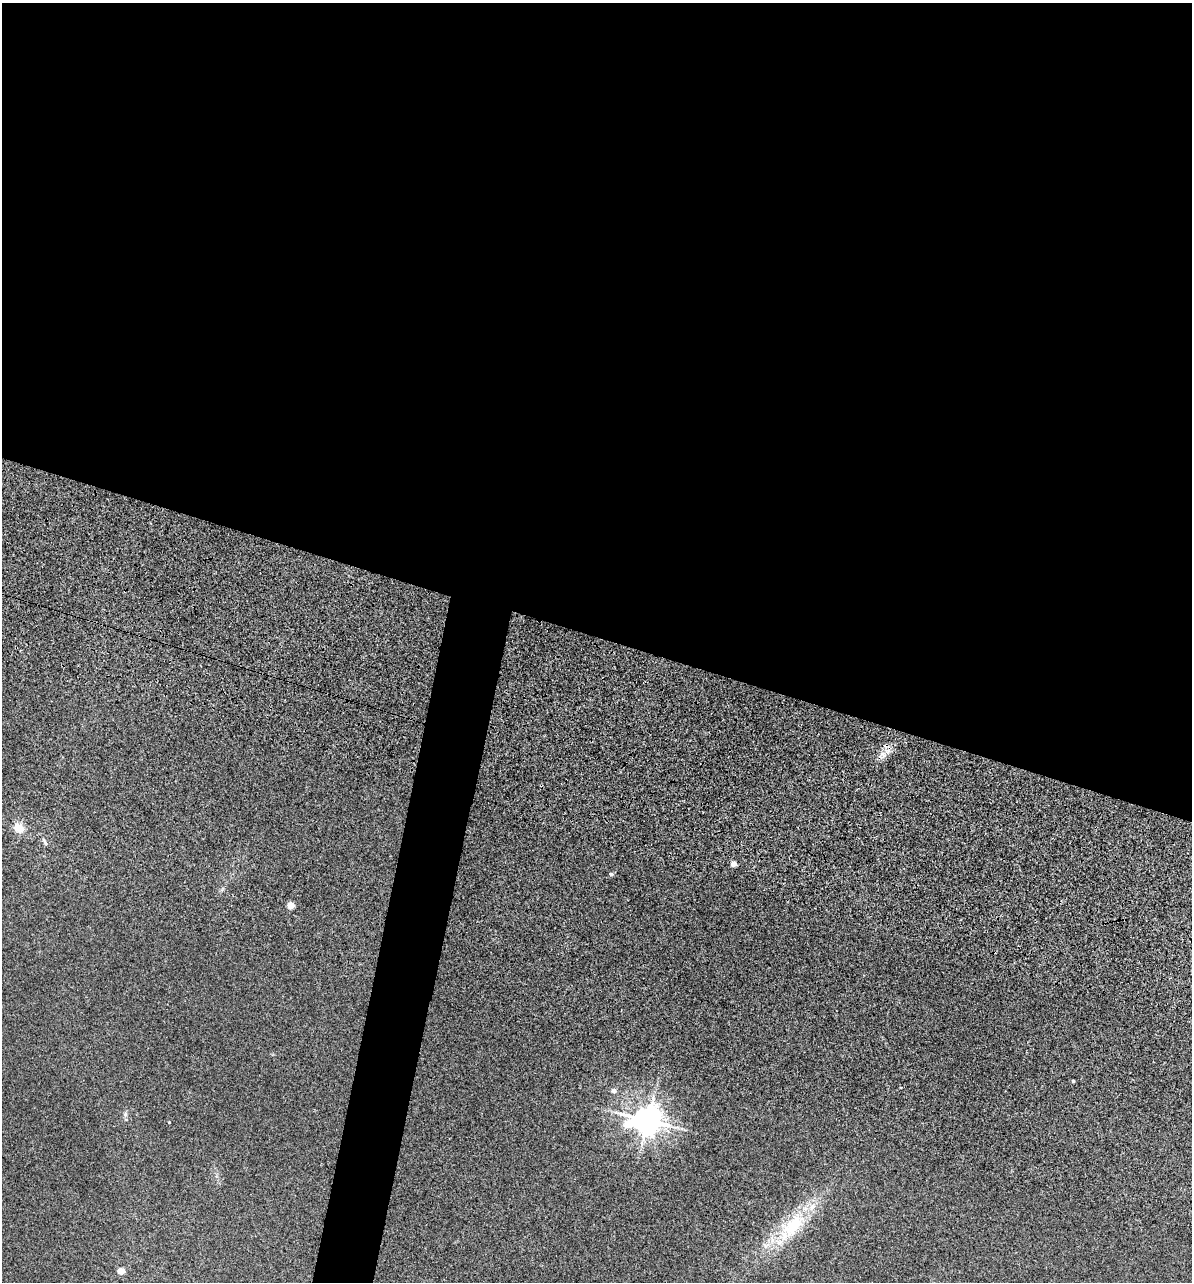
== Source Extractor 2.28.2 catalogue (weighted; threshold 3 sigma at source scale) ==
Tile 3 of 4 x 4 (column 3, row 1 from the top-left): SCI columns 2621-3810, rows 4231-5510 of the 5355 x 5901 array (HDU 1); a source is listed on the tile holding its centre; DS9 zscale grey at full resolution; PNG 1194 x 1284 px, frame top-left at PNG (2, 3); no overlay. Shown black and unused: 53% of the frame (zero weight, under 3 of 5 exposures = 17% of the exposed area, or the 3 px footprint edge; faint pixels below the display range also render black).
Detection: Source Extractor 2.28.2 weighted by HDU 2 'WHT'; one run over the whole footprint, this tile lists its part. Background 0.171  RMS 0.0086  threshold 0.0389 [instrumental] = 3 sigma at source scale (4.5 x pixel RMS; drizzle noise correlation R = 1.50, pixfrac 1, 0.05/0.05 arcsec/px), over >= 5 px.
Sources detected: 12; all 12 listed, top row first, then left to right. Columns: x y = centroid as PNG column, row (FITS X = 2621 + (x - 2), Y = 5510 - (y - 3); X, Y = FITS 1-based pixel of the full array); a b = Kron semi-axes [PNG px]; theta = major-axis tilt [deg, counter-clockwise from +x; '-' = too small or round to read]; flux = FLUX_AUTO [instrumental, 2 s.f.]
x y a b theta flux
19 828 17 11 -29 9
45 842 12 3 -60 1.6
734 864 4 4 - 8.5
611 874 5 4 - 1.9
291 905 4 4 - 15
1073 1081 3 3 - 1.1
614 1091 7 6 - 2.4
125 1114 6 5 - 1.6
648 1120 10 8 2 1100
169 1122 3 3 - 0.53
793 1225 43 23 46 48
121 1271 5 4 - 15